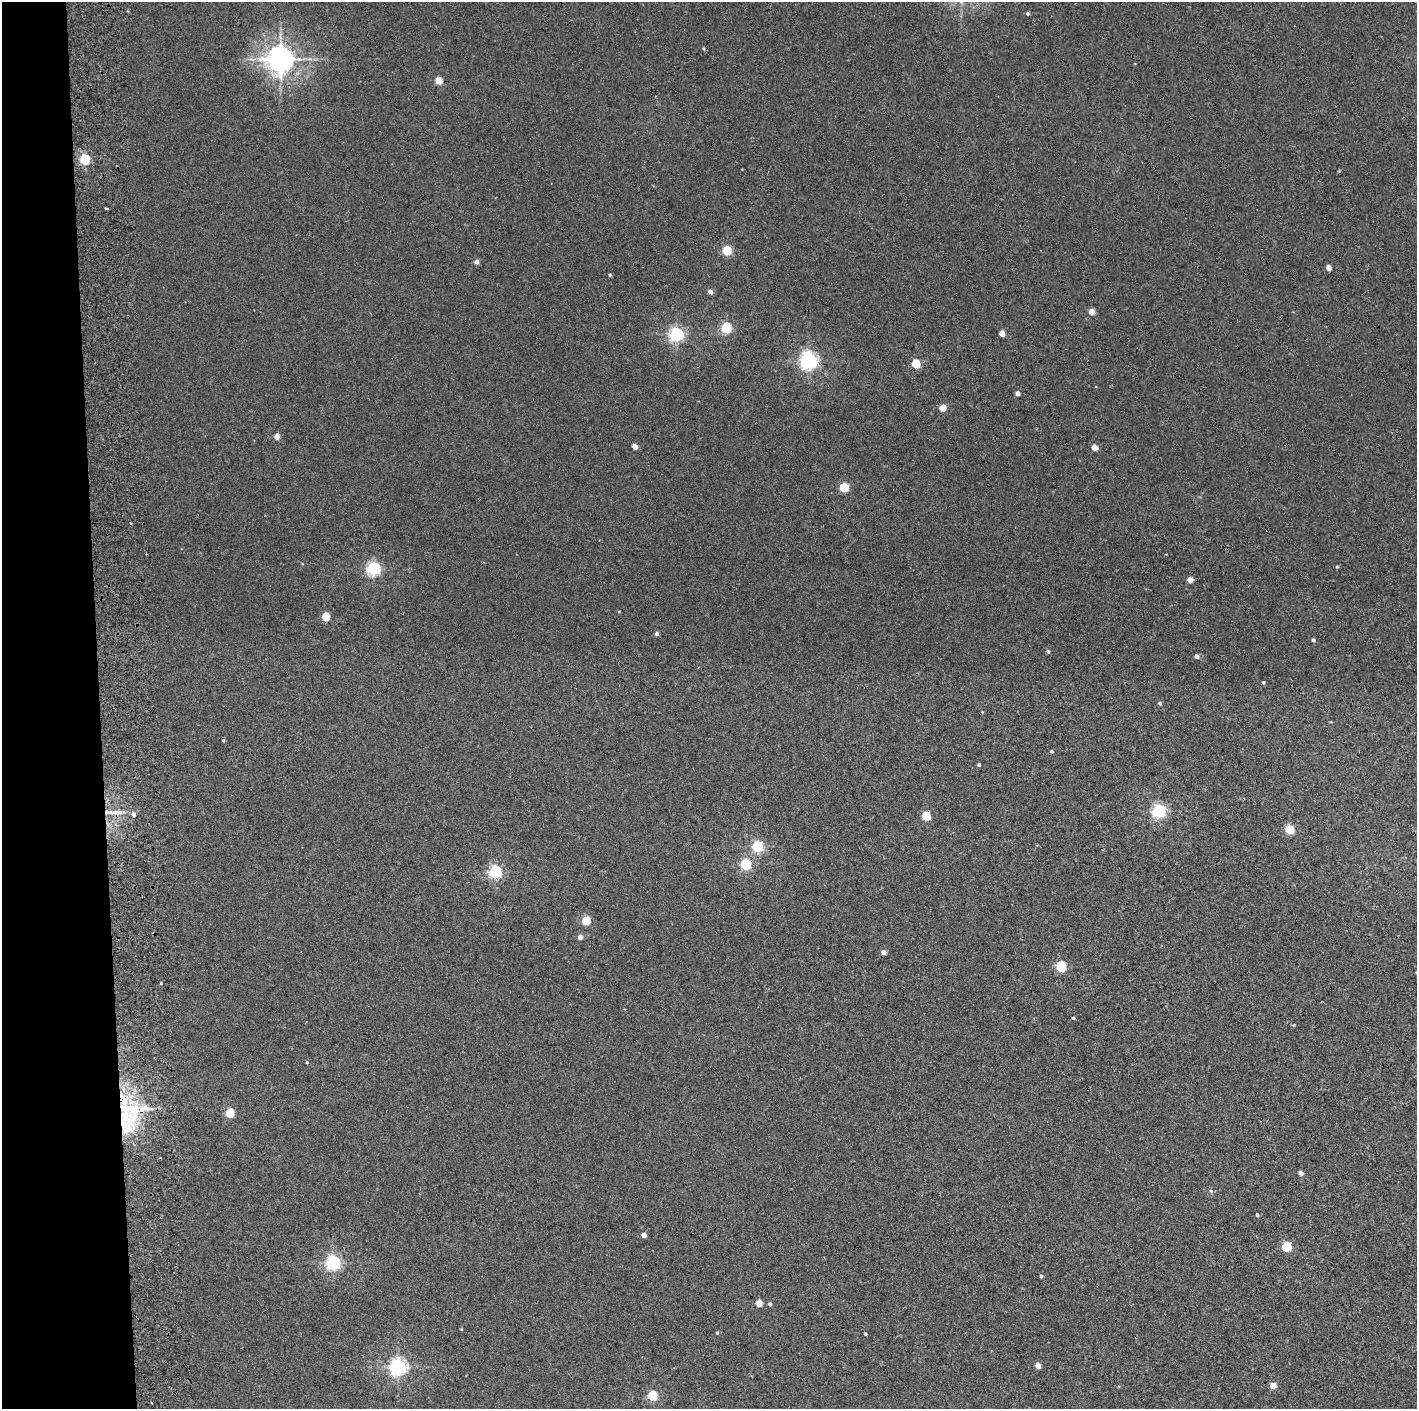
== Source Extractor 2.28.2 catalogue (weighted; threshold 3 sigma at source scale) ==
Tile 4 of 3 x 3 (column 1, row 2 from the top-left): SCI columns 60-1474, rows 1410-2816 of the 4361 x 4228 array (HDU 1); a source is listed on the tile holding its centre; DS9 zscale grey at full resolution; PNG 1419 x 1411 px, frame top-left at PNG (2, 2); no overlay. Shown black and unused: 7% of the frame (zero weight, under 2 of 3 exposures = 3% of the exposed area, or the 3 px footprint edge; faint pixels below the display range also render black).
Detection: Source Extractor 2.28.2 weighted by HDU 2 'WHT'; one run over the whole footprint, this tile lists its part. Background 0.0355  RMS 0.0063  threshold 0.0283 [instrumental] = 3 sigma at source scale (4.5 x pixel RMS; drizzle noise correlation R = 1.50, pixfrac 1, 0.05/0.05 arcsec/px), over >= 5 px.
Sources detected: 74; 2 cosmic-ray / hot-pixel residue — not listed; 2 inside a brighter listed object's ellipse — not listed separately; the other 70 listed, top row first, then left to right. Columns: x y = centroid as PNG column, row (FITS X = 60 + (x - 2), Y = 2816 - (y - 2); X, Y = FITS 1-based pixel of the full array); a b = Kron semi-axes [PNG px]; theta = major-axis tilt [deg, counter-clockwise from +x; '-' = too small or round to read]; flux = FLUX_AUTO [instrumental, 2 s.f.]
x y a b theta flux
1028 14 4 4 - 1.3
703 49 5 4 - 0.69
280 59 8 8 - 760
438 80 5 4 - 15
85 159 5 5 - 48
107 208 3 2 - 0.99
727 250 5 5 - 32
477 262 4 4 - 3.4
1329 268 4 4 - 5.7
610 275 4 3 - 0.88
710 291 4 4 - 3.7
1092 312 4 4 - 7.6
726 328 5 5 - 58
1002 333 4 4 - 7.4
676 334 5 5 - 150
809 360 8 6 -54 240
916 364 5 5 - 29
1017 393 4 4 - 3.1
943 408 4 4 - 10
277 437 4 4 - 7
635 446 4 4 - 6.9
1094 447 4 4 - 7.3
844 487 5 5 - 36
1337 567 4 4 - 0.75
373 568 5 5 - 130
1190 580 4 4 - 7.7
326 617 5 4 - 24
657 634 4 4 - 1.9
1313 640 5 4 - 1.2
1048 651 4 4 - 1.2
1197 656 5 4 - 2.9
1263 682 4 4 - 0.74
1160 703 5 4 - 0.99
982 712 4 3 - 0.48
223 740 4 3 - 0.69
1052 751 3 3 - 1.1
979 765 4 4 - 1.1
1158 811 6 5 - 130
107 812 8 6 -11 2.8
119 812 8 6 -1 2.6
926 816 5 5 - 28
1290 830 5 5 - 25
757 846 5 5 - 66
745 864 5 5 - 63
495 872 5 5 - 110
586 921 5 4 - 26
580 937 4 4 - 3.8
884 952 4 4 - 4
1061 966 5 5 - 50
161 983 4 2 - 0.58
1073 1018 4 3 - 0.63
307 1062 4 3 - 0.62
230 1113 5 5 - 28
123 1122 41 27 -50 44
1301 1173 4 4 - 3
1211 1191 6 4 -71 0.8
1257 1215 4 4 - 0.98
644 1235 4 4 - 4.1
1287 1247 5 5 - 37
333 1263 6 5 - 150
1041 1276 4 4 - 0.9
759 1303 4 4 - 11
770 1304 4 4 - 1.4
461 1329 4 3 - 0.51
717 1333 4 4 - 0.64
865 1334 3 3 - 0.91
1038 1366 4 4 - 6.2
398 1367 6 6 - 230
1273 1385 5 4 - 8.3
652 1396 5 5 - 38
Overlapping masked pixels (flux is a lower limit): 2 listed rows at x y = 107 812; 123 1122